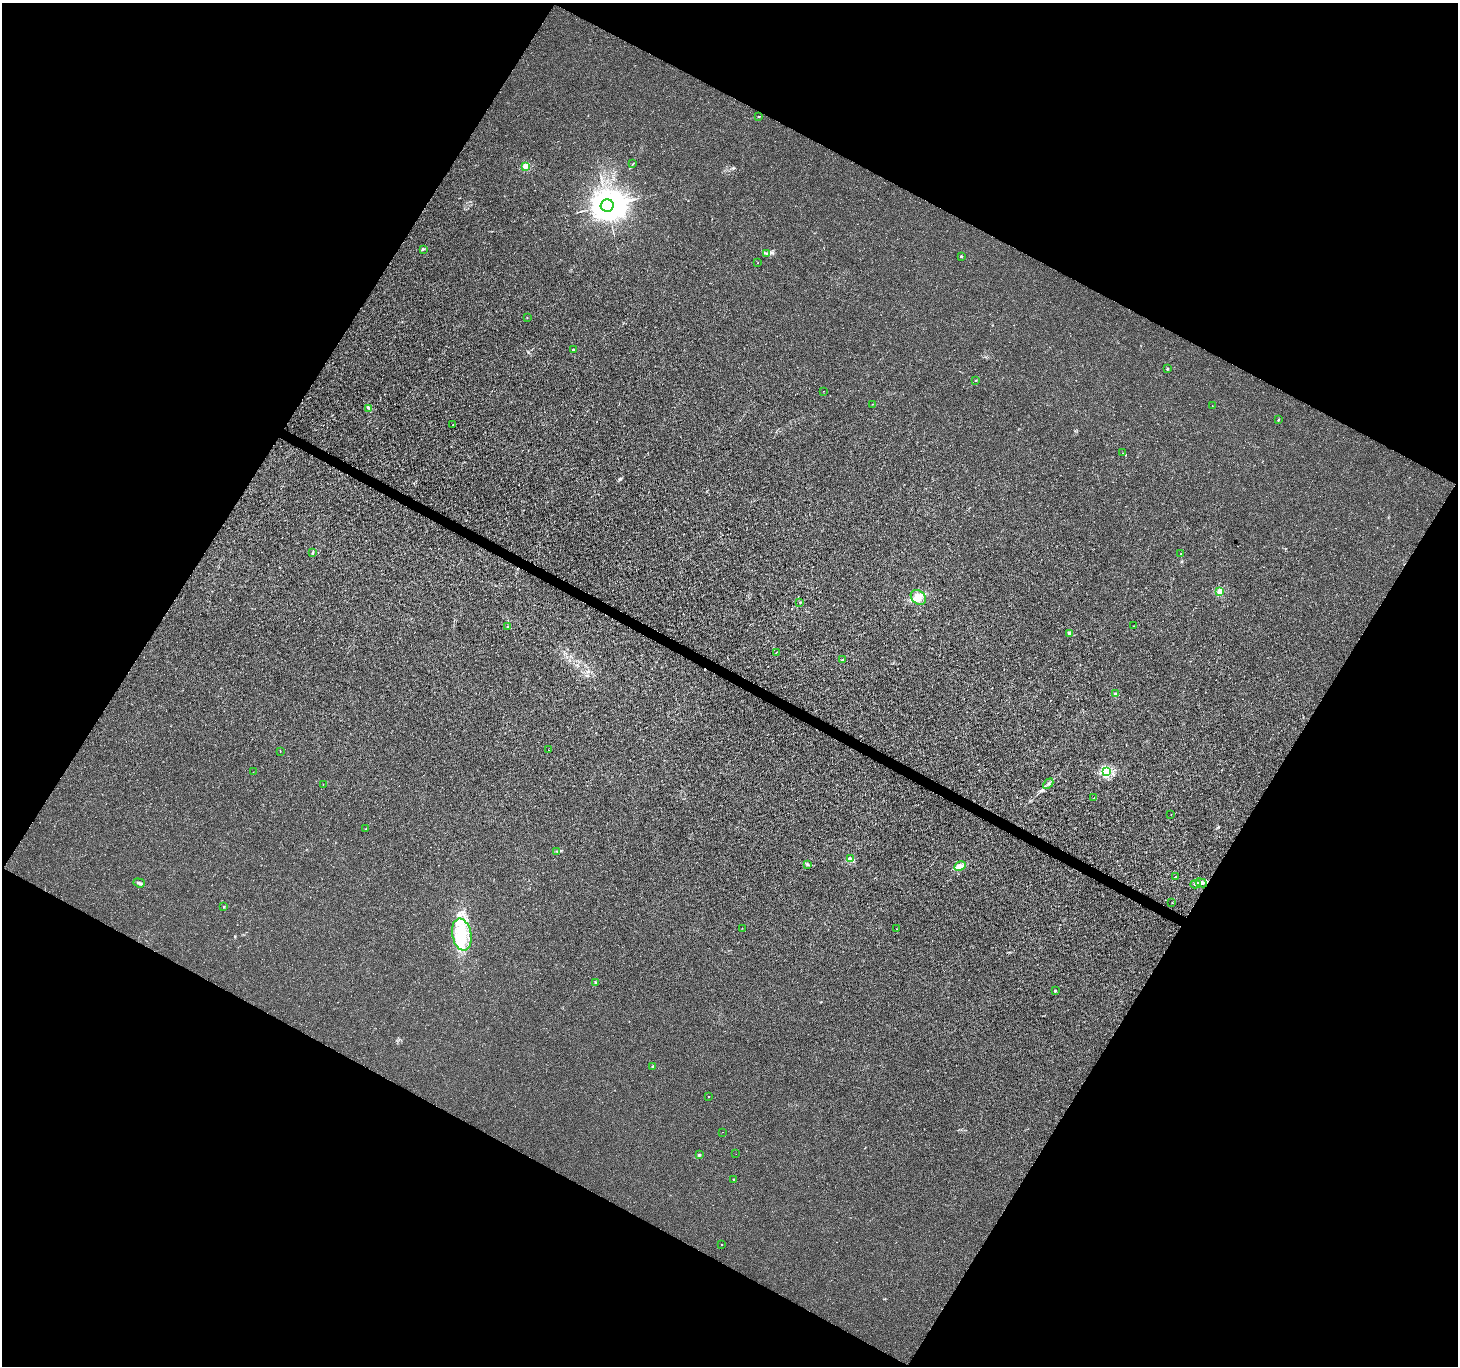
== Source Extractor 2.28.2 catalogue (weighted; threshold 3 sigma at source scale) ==
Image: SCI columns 1-5821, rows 196-5651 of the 5829 x 5912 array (HDU 1 of 3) = the unmasked area's bounding box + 8 px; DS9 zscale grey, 4 x 4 block average (1 PNG px = mean of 4 x 4 image px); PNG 1460 x 1368 px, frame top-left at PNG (2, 3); each listed source drawn as its Kron ellipse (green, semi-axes under 4 px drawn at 4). Shown black and unused: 47% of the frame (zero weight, under 3 of 4 exposures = <1% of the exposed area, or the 3 px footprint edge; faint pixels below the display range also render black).
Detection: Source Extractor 2.28.2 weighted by HDU 2 'WHT'. Background 0.00177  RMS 0.0021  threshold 0.00935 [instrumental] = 3 sigma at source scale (4.5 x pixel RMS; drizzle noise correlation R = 1.50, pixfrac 1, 0.0396/0.0396 arcsec/px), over >= 5 px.
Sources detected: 76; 2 inside a brighter object's white glare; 1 cosmic-ray / hot-pixel residue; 2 long thin detections or spike segments (spike, bleed or trail) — neither listed nor drawn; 1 coinciding with a brighter row at this scale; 9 inside a brighter listed object's ellipse — not listed separately; the other 61 listed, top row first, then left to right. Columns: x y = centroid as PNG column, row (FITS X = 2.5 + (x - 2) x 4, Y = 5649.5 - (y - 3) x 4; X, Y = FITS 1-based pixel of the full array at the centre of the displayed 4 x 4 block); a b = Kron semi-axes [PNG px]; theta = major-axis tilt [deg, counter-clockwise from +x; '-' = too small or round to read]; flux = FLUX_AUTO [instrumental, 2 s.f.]
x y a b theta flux
759 116 2 2 - 0.65
633 163 3 2 - 0.82
525 166 2 2 - 40
607 205 6 6 - 5300
423 249 2 2 - 0.77
766 253 2 2 - 0.84
961 256 2 2 - 3.2
758 263 2 2 - 0.29
527 317 2 2 - 0.39
573 350 2 2 - 3
1167 369 2 2 - 3.3
976 380 2 2 - 0.87
823 391 2 2 - 0.48
872 404 2 2 - 0.34
1212 406 2 2 - 0.21
369 408 3 2 - 1.6
1278 420 3 2 - 0.97
453 424 2 2 - 0.37
1123 453 2 2 - 0.24
312 552 3 2 - 1.3
1180 554 2 2 - 0.54
1220 591 2 2 - 42
918 597 8 6 -42 11
800 602 2 2 - 0.62
1134 626 2 2 - 0.4
508 627 2 2 - 0.52
1069 633 3 2 - 1.5
776 652 2 2 - 0.4
843 660 3 2 - 1.2
1115 694 3 2 - 1.2
548 750 2 2 - 0.4
280 751 2 2 - 0.51
253 772 2 2 - 0.38
1107 772 2 2 - 130
1048 784 6 2 45 1.4
323 785 2 2 - 0.42
1094 798 2 2 - 0.3
1171 815 2 2 - 0.39
366 829 2 2 - 1.2
557 851 2 2 - 0.59
850 859 4 3 - 6.1
807 864 2 2 - 0.37
960 866 6 4 28 8.2
1175 877 2 2 - 0.79
139 883 6 2 -18 2.7
1201 883 6 4 -22 3.8
1196 884 5 3 - 3.9
1172 902 2 2 - 0.49
223 906 2 2 - 0.47
742 928 2 2 - 0.7
897 929 2 2 - 0.2
462 934 16 9 -79 35
595 983 3 2 - 1.6
1055 991 3 2 - 1.2
653 1066 2 2 - 7.7
708 1096 2 2 - 0.91
722 1132 2 2 - 0.3
736 1154 2 2 - 0.18
700 1155 3 2 - 1
734 1179 2 2 - 1.7
722 1244 2 2 - 0.57
Diffuse or blended objects may show on this block-average render without a row.